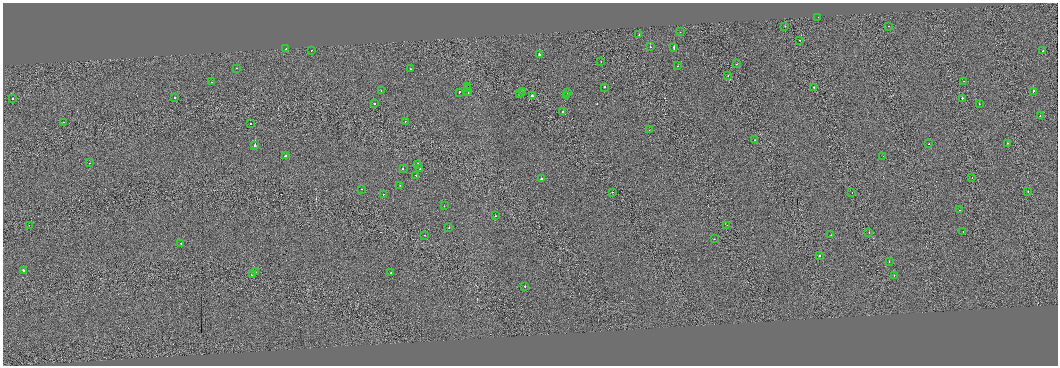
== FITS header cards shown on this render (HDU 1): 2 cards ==
NAXIS1  =                 2111
NAXIS2  =                  727

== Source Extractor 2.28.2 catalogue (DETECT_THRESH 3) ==
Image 2111 x 727 px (HDU 1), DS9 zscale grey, zoomed out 1/2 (1 PNG px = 2 x 2 image px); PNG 1060 x 368 px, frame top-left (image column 2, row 726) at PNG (3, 3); each listed source drawn as its Kron ellipse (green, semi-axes under 4 px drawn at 4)
Background 0.0216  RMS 1.7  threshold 4.96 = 3 sigma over >= 5 px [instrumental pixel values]
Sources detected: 92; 9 cannot appear on this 1/2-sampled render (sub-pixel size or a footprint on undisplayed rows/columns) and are neither listed nor drawn; the other 83 listed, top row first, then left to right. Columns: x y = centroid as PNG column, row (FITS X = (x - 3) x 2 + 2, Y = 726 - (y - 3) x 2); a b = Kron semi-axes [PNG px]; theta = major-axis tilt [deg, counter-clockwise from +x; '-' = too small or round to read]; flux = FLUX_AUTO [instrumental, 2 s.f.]
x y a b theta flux
818 17 2 1 - 520
785 26 2 1 - 400
889 26 2 1 - 670
680 32 2 1 - 97
639 35 2 2 - 880
800 40 2 1 - 800
650 47 2 2 - 1100
285 48 2 1 - 970
674 48 3 2 - 4400
311 50 2 1 - 1100
1043 51 2 2 - 910
539 55 2 2 - 2400
601 61 2 1 - 410
736 64 2 1 - 500
678 66 2 2 - 610
236 68 2 1 - 420
410 69 2 2 - 850
728 76 2 1 - 800
964 81 2 1 - 460
212 82 2 1 - 480
467 87 2 1 - 110000
605 87 2 2 - 610
814 87 2 1 - 1400
467 89 2 1 - 180000
381 91 2 2 - 550
522 91 2 2 - 1200
1033 91 2 2 - 1700
459 92 2 2 - 1200
468 92 2 1 - 330000
568 92 2 2 - 1200
519 94 2 1 - 2800
532 96 2 2 - 1700
567 96 2 1 - 520
12 98 2 1 - 1100
175 98 2 1 - 860
962 98 2 2 - 1000
374 103 2 2 - 640
979 104 2 2 - 440
563 111 2 1 - 870
1040 116 2 2 - 1200
64 122 2 2 - 670
405 122 2 1 - 380
250 123 2 1 - 930
649 130 2 1 - 680
755 140 2 1 - 280
1008 143 2 2 - 590
928 144 2 2 - 800
255 145 2 2 - 6900
285 156 3 2 - 1500
883 156 2 2 - 500
90 163 2 2 - 670
418 164 2 2 - 1400
420 168 2 1 - 920
403 169 2 2 - 1300
416 175 2 1 - 630
972 177 2 1 - 290
541 179 2 2 - 1500
400 185 2 2 - 460
361 189 2 2 - 580
612 192 2 1 - 430
1028 192 2 2 - 870
852 193 2 1 - 320
383 194 2 2 - 560
444 206 2 1 - 620
959 210 2 2 - 610
496 216 2 1 - 380
29 225 2 1 - 500
727 225 2 1 - 950
449 228 2 2 - 590
963 231 2 1 - 420
869 232 2 1 - 700
425 235 2 1 - 730
831 235 2 1 - 410
714 239 2 2 - 740
181 244 2 1 - 370
820 255 2 2 - 13000
889 262 2 2 - 750
23 270 2 2 - 2100
255 272 2 2 - 460
391 272 2 2 - 610
252 274 3 2 - 2700
894 275 2 2 - 610
525 286 2 2 - 1200
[9 sub-pixel or undisplayed-footprint detections neither listed nor drawn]